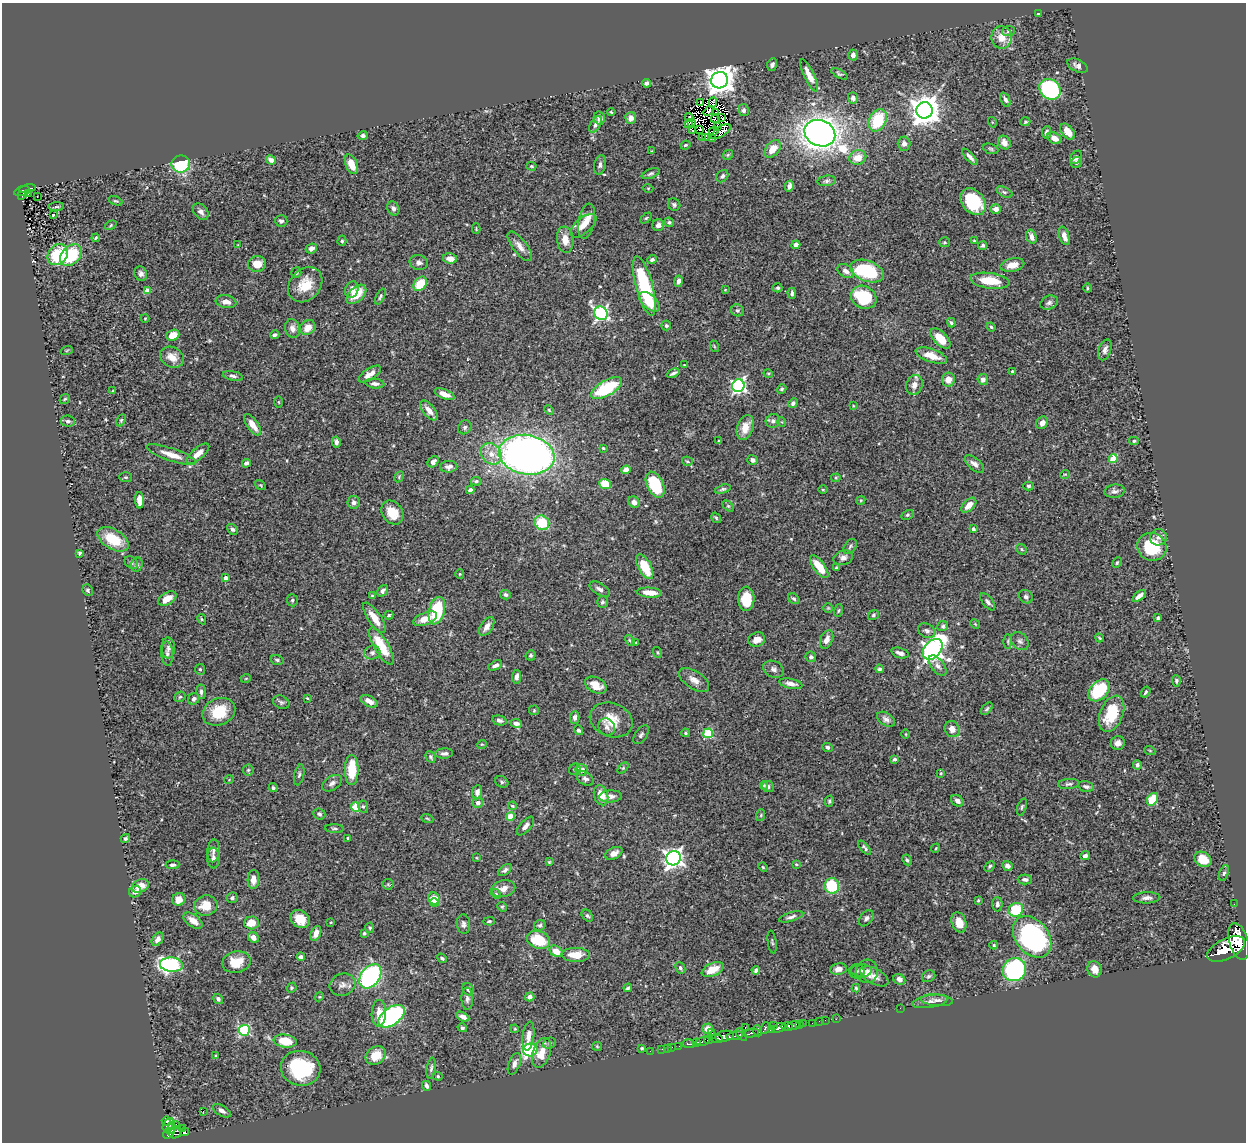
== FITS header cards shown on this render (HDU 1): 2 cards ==
NAXIS1  =                 1244
NAXIS2  =                 1140

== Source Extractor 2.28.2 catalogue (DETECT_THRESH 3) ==
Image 1244 x 1140 px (HDU 1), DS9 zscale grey, 1 PNG px = 1 image px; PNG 1248 x 1144 px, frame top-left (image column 1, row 1140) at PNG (2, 3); each listed source drawn as its Kron ellipse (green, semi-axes under 4 px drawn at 4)
Background 0.494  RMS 0.024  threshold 0.0734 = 3 sigma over >= 5 px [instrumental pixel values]
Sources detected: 511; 7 with non-positive FLUX_AUTO (blend fragments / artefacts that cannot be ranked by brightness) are neither listed nor drawn; of the other 504, the 500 brightest by FLUX_AUTO listed and drawn (4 fainter detections omitted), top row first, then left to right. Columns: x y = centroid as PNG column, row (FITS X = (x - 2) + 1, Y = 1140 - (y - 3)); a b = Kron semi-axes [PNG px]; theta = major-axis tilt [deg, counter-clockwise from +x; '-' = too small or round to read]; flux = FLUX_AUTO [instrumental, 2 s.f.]
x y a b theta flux
1038 14 3 3 - 1.9
1009 31 6 5 - 2.9
1002 37 11 10 - 21
853 55 5 5 - 7.1
772 64 6 5 - 4.9
1078 66 11 6 -26 6.6
839 74 9 4 -30 2.8
809 75 18 5 -64 18
720 80 8 8 - 2200
646 83 4 4 - 4.5
1050 89 11 9 -38 210
853 98 6 5 - 5.5
1005 100 7 4 -66 5.1
701 102 3 2 - 2.5
713 103 5 4 - 0.75
744 110 6 5 - 3.9
924 110 8 8 - 2800
709 111 6 3 40 1.9
611 112 4 2 - 1.5
716 113 3 2 - 1
689 117 4 3 - 2
722 117 3 2 - 2.1
599 118 7 5 -76 5.9
631 118 6 5 - 11
715 119 4 3 - 1.5
878 120 12 8 64 71
992 122 5 3 - 1.3
1025 122 5 4 - 2.5
691 123 3 2 - 2.4
596 124 9 5 58 5.3
689 124 4 2 - 2.9
718 126 4 2 - 0.77
700 129 3 2 - 2.7
692 131 4 2 - 0.85
714 131 5 2 - 0.62
721 132 11 5 33 1
1046 132 6 4 84 5.3
1068 132 9 6 -51 16
820 133 16 13 -23 1700
363 136 5 4 - 3.8
702 137 4 2 - 4.7
705 138 3 3 - 4.9
712 138 3 2 - 6.8
1054 138 7 5 -28 12
1004 143 7 6 - 14
904 144 7 6 - 7.2
685 145 5 3 - 2.4
773 149 10 6 49 23
991 149 8 5 -19 3
652 151 4 3 - 1.3
728 155 5 4 - 2.1
970 157 10 4 -48 7.4
1076 157 7 5 57 5.8
858 158 8 7 - 20
271 160 5 4 - 8
1076 162 6 5 - 2.7
181 164 9 8 - 84
352 164 10 6 -68 20
600 165 10 5 78 5.5
532 166 5 4 - 2.2
651 174 9 4 21 3.5
722 176 7 5 46 4.7
827 181 9 5 6 4.2
789 186 5 4 - 6.4
648 188 5 3 - 1.4
28 189 8 3 11 64
22 191 8 4 18 39
1004 192 8 4 -26 3.5
28 194 3 2 - 3.4
22 196 3 2 - 4.6
37 196 3 2 - 1.3
115 201 7 3 -20 2.1
973 202 15 11 -50 78
674 205 7 6 - 3.3
56 207 8 3 4 2.4
393 208 7 6 - 5.5
996 209 5 5 - 10
201 212 9 6 -49 7.2
53 215 3 3 - 1.5
646 218 6 4 44 2.3
281 221 6 5 - 4.2
586 221 18 8 79 18
669 222 5 4 - 2.7
111 225 6 4 33 2
658 225 6 6 - 7.5
583 226 16 8 40 17
476 229 5 3 - 1.4
1064 236 9 5 -73 13
1031 237 7 5 -73 7.9
96 238 4 3 - 1.6
565 240 13 8 -82 19
342 241 5 4 - 2.5
974 241 4 4 - 1.8
944 242 5 5 - 2.3
238 245 4 3 - 1.2
796 245 4 4 - 10
983 245 4 3 - 3
520 246 18 7 -53 12
311 248 6 4 24 5.9
58 255 11 9 51 65
71 255 12 8 45 89
450 258 7 5 -12 12
652 260 5 4 - 4
419 263 9 7 -12 6.6
257 264 9 8 - 20
1012 265 12 6 11 16
846 271 9 6 -32 7.9
867 271 17 10 -20 130
296 273 5 5 - 2.5
141 274 7 6 - 6
678 281 6 4 81 5.8
990 281 19 7 -8 48
420 284 8 6 53 43
305 285 19 15 48 37
644 286 31 8 -75 140
778 288 5 4 - 2.7
1087 288 5 3 - 1.8
352 290 8 6 70 11
725 290 4 2 - 1.1
147 291 4 4 - 24
792 293 5 4 - 3.8
356 294 12 7 44 33
380 297 8 3 63 2.9
864 297 13 11 -29 89
226 302 10 6 -9 12
649 302 12 7 -43 23
1049 303 9 6 25 5.2
737 310 6 5 - 3.3
601 313 7 6 - 360
145 318 4 3 - 1.4
951 323 5 4 - 3.1
666 326 5 5 - 2.7
991 327 4 4 - 2.2
308 328 8 6 41 16
293 329 9 7 -75 8.8
173 335 6 5 - 21
275 335 4 3 - 4.1
941 339 12 6 -46 28
714 346 6 3 -72 1.5
67 350 6 3 20 1.6
1105 350 11 6 72 7
931 356 16 6 -19 22
172 357 12 10 -26 17
684 365 3 2 - 1.1
1012 372 3 3 - 2
673 373 7 3 23 4
768 373 5 3 - 1.5
370 374 13 5 32 12
233 376 10 4 -11 4.7
983 379 5 5 - 6.5
948 380 7 6 - 13
375 384 9 5 -6 7
914 385 10 8 73 11
738 386 6 6 - 370
606 388 17 7 30 100
782 389 5 4 - 2.8
113 391 3 2 - 1.5
444 394 10 4 -21 13
65 399 6 4 43 2
279 402 5 3 - 1.4
793 403 5 4 - 4.2
853 406 3 2 - 1.2
429 410 12 6 -52 13
549 410 5 3 - 1.7
121 420 6 4 65 2.3
68 421 7 5 -6 4.5
773 421 7 6 - 5
782 422 5 3 - 1.3
1042 423 6 5 - 8.9
253 425 12 5 -54 15
465 427 7 6 - 4.6
745 428 13 8 72 19
719 441 3 3 - 1.9
1134 441 5 4 - 2.2
336 442 5 4 - 5.7
603 448 3 3 - 1.6
198 454 14 6 41 13
491 454 11 9 -48 17
171 455 26 6 -19 22
527 455 28 19 -10 910
1113 459 4 4 - 42
752 460 5 4 - 4.8
687 461 5 4 - 2.3
433 462 6 4 47 8.5
246 463 4 4 - 4.5
974 464 11 6 -40 7.7
449 467 8 6 3 6.6
626 470 5 4 - 8.3
1065 474 5 3 - 1.4
126 477 6 5 - 2.5
399 477 6 4 60 2
836 478 4 4 - 1.8
476 481 5 4 - 3.2
605 484 6 5 - 30
260 485 6 3 -34 1.8
655 485 14 8 -64 74
1028 486 5 4 - 2.3
723 489 8 4 16 3.2
470 490 4 4 - 5.2
823 490 5 3 - 1.6
1115 491 10 6 7 5.7
140 500 8 4 -87 15
861 500 5 3 - 1.6
354 502 6 6 - 5.2
634 502 6 5 - 7.8
969 505 9 5 45 16
728 506 6 4 -44 2.1
392 512 13 10 -55 28
907 515 6 4 27 2.6
716 518 5 3 - 2
542 523 7 7 - 58
232 529 6 5 - 3.5
973 529 4 3 - 4.7
1158 537 8 8 - 8
113 539 17 10 -31 52
850 546 8 5 51 3.5
1152 547 15 13 -26 76
1021 549 6 4 -39 2.4
80 553 3 3 - 3
843 558 10 7 16 6.5
131 563 7 5 -35 3.5
1117 563 6 4 63 2.1
137 565 7 5 69 3.6
645 567 14 6 -63 43
819 567 13 5 -53 33
836 568 3 3 - 2.3
460 574 5 4 - 1.7
225 578 4 4 - 6.2
600 589 11 6 -31 6.6
88 590 6 5 - 2.7
383 591 6 4 52 4.7
649 593 12 5 -4 19
505 595 5 4 - 4.2
372 596 4 4 - 2
1139 596 8 4 39 8.3
1026 597 7 6 - 4.3
167 599 10 6 31 17
746 599 12 8 89 35
794 599 6 5 - 3.5
292 600 6 5 - 3.3
602 602 6 5 - 3.1
988 602 10 5 -52 5.1
828 608 5 5 - 2
437 611 14 8 75 90
838 611 6 3 71 1.9
389 615 4 3 - 2.4
873 615 6 4 35 2.6
374 618 18 6 -56 21
1158 618 3 3 - 2.9
202 619 5 4 - 1.8
425 619 12 6 21 16
975 624 5 4 - 1.4
487 626 11 6 57 11
943 626 5 5 - 3.2
927 631 9 7 -26 5.8
1100 638 4 3 - 1.8
630 640 6 4 -58 2.1
757 640 8 7 - 13
827 640 10 6 68 10
1008 641 7 3 90 2.1
1020 641 10 8 -49 6.4
636 643 3 3 - 1.4
381 646 21 7 -60 47
168 648 10 6 -87 5.8
933 649 12 8 50 930
372 652 8 6 15 5.5
657 652 5 4 - 1.7
900 653 9 5 -18 8.2
167 654 12 6 -86 5.6
531 655 5 5 - 2.9
811 657 5 5 - 3.3
277 660 7 5 -16 3
495 665 7 4 27 5.6
938 666 12 6 -54 6.8
200 669 5 5 - 2.5
774 669 11 8 -24 6.7
879 669 4 4 - 3.8
517 677 7 4 85 5.9
246 678 5 3 - 1.3
694 680 17 9 -34 13
1176 681 5 4 - 3.4
791 684 12 5 -12 9.4
596 685 11 7 -28 19
1099 690 12 8 47 90
201 692 7 4 -83 4.7
1146 692 6 3 57 2.4
180 697 6 5 - 2.5
307 698 4 2 - 1.4
194 699 6 5 - 5.1
369 701 9 5 -29 9.6
281 702 8 6 -26 4.1
987 709 7 4 46 2.9
534 710 5 5 - 1.9
219 712 17 13 24 52
1112 714 19 11 68 55
575 718 6 4 88 6.5
886 719 10 6 -32 6.3
499 720 7 5 -13 4.8
611 720 22 16 -20 33
516 723 6 4 -7 6.6
607 727 9 8 - 6.8
952 729 8 7 - 13
578 730 5 4 - 3.7
685 733 4 3 - 1.9
708 733 5 5 - 92
906 734 4 3 - 1.3
641 735 10 6 55 4.1
1118 743 7 7 - 8.1
482 744 5 3 - 1.4
828 747 5 4 - 4.3
1150 751 5 3 - 1.6
444 753 9 5 4 5.3
431 757 6 4 -62 2.9
895 759 4 3 - 3
1137 765 5 4 - 4.2
623 768 6 4 45 2.4
575 769 6 5 - 2.6
248 770 5 5 - 2.4
352 770 15 7 89 51
582 770 6 5 - 11
941 773 4 3 - 1.5
299 775 10 5 77 4
585 779 9 6 -30 4.7
229 780 5 3 - 1.1
502 782 7 5 -29 2.9
332 783 11 6 34 6.6
1068 784 10 5 5 4.2
764 785 4 4 - 1.7
1086 786 8 5 -12 4.7
768 787 6 5 - 4.3
273 788 4 4 - 2.9
477 792 7 5 82 7.9
601 795 10 7 -73 21
610 796 11 6 3 8.1
1152 799 7 5 58 50
829 801 6 4 77 2.3
957 801 7 5 -35 6.3
478 803 5 5 - 7.2
363 806 6 5 - 3.1
512 806 4 3 - 1.8
355 807 4 4 - 71
1022 807 9 4 72 3.1
319 814 6 5 - 3.6
761 815 6 3 72 2.1
511 816 4 4 - 33
427 818 6 3 -20 2
525 826 11 5 48 8
334 829 9 3 -3 2.7
125 838 5 4 - 3.1
348 838 3 3 - 2
865 848 8 3 -49 3.5
936 848 5 3 - 1.7
213 851 11 6 87 5.5
614 853 9 5 26 9.6
1085 856 5 4 - 4.3
213 858 10 6 -86 6.5
477 858 4 3 - 1.4
673 858 7 7 - 770
1203 859 9 7 -33 31
907 860 6 4 -61 3.1
549 862 4 3 - 1.6
796 864 3 3 - 1.4
172 865 7 4 5 4
990 866 6 4 46 2.9
1007 866 5 4 - 7.3
763 867 5 4 - 1.7
505 870 8 4 38 4.3
1224 873 8 4 71 3.5
253 879 9 6 88 12
1025 879 7 5 -1 4.6
388 884 5 5 - 2.5
140 886 9 6 26 19
832 886 8 7 - 71
503 889 12 8 13 13
135 892 6 5 - 8.5
496 894 5 4 - 2
232 898 5 5 - 3.8
1147 898 13 5 3 7
179 899 7 6 - 19
434 899 6 5 - 33
978 900 4 3 - 1.9
434 903 4 3 - 12
997 904 7 5 -89 4.1
1234 904 2 2 - 3.1
206 906 11 10 - 26
502 907 5 4 - 2
1016 910 7 6 - 62
587 916 7 5 -49 3.6
791 917 12 4 17 5.5
866 918 9 6 54 4.7
300 919 10 8 -42 27
193 921 11 6 -36 16
489 921 6 4 2 2.6
331 922 4 2 - 1.3
959 922 10 7 -70 16
251 923 7 6 - 24
463 924 10 6 -82 5.5
540 925 6 5 - 2.9
370 928 5 4 - 2.1
316 933 8 5 68 12
364 933 4 3 - 1.9
253 937 6 5 - 10
1032 937 23 16 -52 340
158 939 7 5 54 7.9
538 940 12 8 -21 48
772 942 11 4 -82 2.7
1239 942 19 9 -74 3000
994 945 4 4 - 1.8
1226 949 20 10 26 3500
556 951 7 5 -31 17
576 955 14 7 -1 26
301 957 4 4 - 5.4
442 958 5 3 - 2.6
236 962 14 10 12 33
171 965 11 7 -4 340
680 968 6 4 -65 3.6
838 969 8 6 9 9.2
1094 969 8 7 - 13
713 970 12 6 25 26
756 970 4 4 - 4.3
1014 970 12 11 - 240
857 971 8 7 - 4.4
861 971 10 6 -1 5.6
867 971 12 11 - 13
370 976 13 9 53 250
874 976 15 7 -29 11
929 976 7 5 31 3.2
899 979 6 5 - 8.3
342 985 13 10 22 10
291 988 5 4 - 2.8
628 988 4 3 - 2.8
856 988 4 4 - 2.2
468 989 6 5 - 4.5
319 997 5 3 - 1.6
530 997 4 4 - 6.4
218 999 5 4 - 4.3
467 999 11 5 -89 5.7
937 1000 16 6 -5 7.7
930 1001 18 6 8 8.7
900 1008 2 2 - 85
379 1013 13 7 89 17
391 1016 15 8 36 240
463 1017 7 4 -28 6.7
836 1019 2 2 - 8.5
825 1020 2 2 - 8.8
819 1021 2 2 - 8.5
812 1023 2 2 - 11
800 1024 3 2 - 29
803 1024 3 3 - 13
773 1025 2 2 - 37
793 1025 6 3 15 190
787 1027 5 4 - 360
462 1028 5 4 - 2.9
745 1028 3 2 - 19
765 1028 6 4 67 120
779 1028 7 4 24 680
515 1029 4 3 - 1.4
708 1029 5 5 - 12
244 1030 5 5 - 160
772 1030 3 3 - 84
758 1031 6 4 -70 200
712 1033 2 2 - 5.8
751 1033 8 3 10 220
741 1035 7 4 -53 260
528 1036 14 6 84 10
725 1036 9 5 10 880
735 1036 8 3 11 260
717 1039 6 3 -7 370
708 1040 4 3 - 340
285 1041 11 6 -8 41
703 1041 7 3 16 230
549 1043 6 5 - 3.3
697 1043 4 3 - 160
688 1044 6 3 0 160
597 1046 5 4 - 1.8
679 1046 2 2 - 3.8
672 1047 3 2 - 15
642 1048 3 3 - 2.2
667 1048 3 2 - 7.2
662 1049 2 2 - 7.9
530 1050 7 6 - 220
650 1051 2 2 - 4.1
542 1053 15 9 72 24
376 1055 11 8 34 29
216 1056 4 3 - 1.7
514 1064 11 5 69 6.1
301 1068 20 17 -13 110
431 1068 10 4 81 3.8
438 1076 5 4 - 2
426 1086 5 3 - 3.9
203 1111 2 2 - 210
222 1111 10 5 -30 6.3
166 1121 5 4 - 37
176 1124 3 2 - 8.9
169 1125 7 5 56 160
182 1128 2 2 - 12
171 1129 6 3 43 110
175 1132 7 6 - 140
184 1132 4 4 - 94
169 1133 6 3 36 130
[4 fainter detections neither listed nor drawn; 7 non-positive-flux detections neither listed nor drawn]